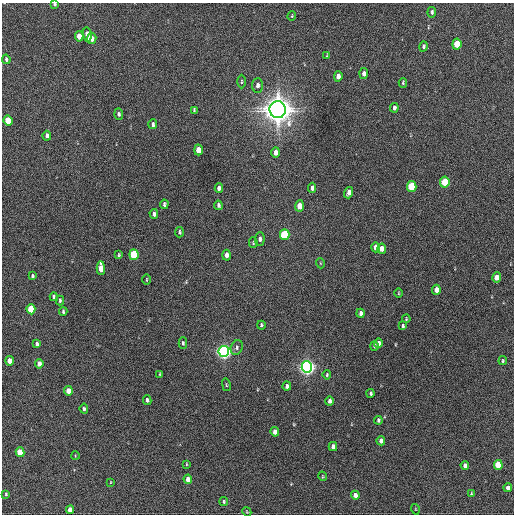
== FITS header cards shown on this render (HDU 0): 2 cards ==
NAXIS1  =                  512 / Axis length
NAXIS2  =                  512 / Axis length

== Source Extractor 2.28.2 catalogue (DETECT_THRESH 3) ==
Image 512 x 512 px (HDU 0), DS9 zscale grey, 1 PNG px = 1 image px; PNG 516 x 516 px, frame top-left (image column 1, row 512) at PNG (2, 3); each listed source drawn as its Kron ellipse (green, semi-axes under 4 px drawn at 4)
Background 218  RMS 14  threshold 43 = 3 sigma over >= 5 px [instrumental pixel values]
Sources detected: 96; all 96 listed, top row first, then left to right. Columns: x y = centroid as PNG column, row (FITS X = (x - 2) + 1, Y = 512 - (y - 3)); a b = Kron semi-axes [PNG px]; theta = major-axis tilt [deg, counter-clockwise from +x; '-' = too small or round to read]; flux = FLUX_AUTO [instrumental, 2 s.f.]
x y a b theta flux
54 4 3 3 - 1.5e+03
432 12 5 4 - 1.9e+03
292 16 5 3 - 9.0e+02
87 34 7 4 -83 7.0e+03
79 36 5 4 - 9.9e+03
92 39 5 5 - 5.5e+03
457 44 5 4 - 2.8e+04
423 46 5 4 - 1.7e+03
327 55 3 3 - 7.9e+02
6 59 5 3 - 1.5e+03
364 73 5 4 - 2.8e+03
338 76 5 4 - 4.5e+03
241 82 7 3 89 1.1e+03
403 83 5 4 - 1.0e+03
257 85 7 5 87 3.2e+03
394 108 5 3 - 2.7e+03
194 110 4 2 - 1.1e+03
278 110 8 8 - 1.6e+06
119 114 5 4 - 1.9e+03
8 121 5 4 - 2.9e+04
153 124 5 3 - 2.1e+03
47 136 5 4 - 3.2e+03
198 150 5 4 - 1.1e+04
276 152 5 4 - 5.7e+03
445 182 5 4 - 4.0e+04
412 186 5 4 - 5.6e+04
219 188 5 4 - 3.8e+03
312 188 5 4 - 3.4e+03
349 193 6 4 71 4.5e+03
164 204 5 3 - 1.9e+03
218 205 4 3 - 2.0e+03
299 206 5 4 - 1.4e+04
154 214 5 3 - 2.8e+03
179 232 5 3 - 1.3e+03
285 235 5 5 - 6.2e+04
260 239 7 5 88 2.9e+03
253 243 5 4 - 1.1e+03
376 247 5 4 - 6.2e+03
382 249 5 4 - 6.5e+03
119 255 4 3 - 1.1e+03
134 255 5 4 - 6.2e+04
226 255 5 4 - 4.5e+03
320 263 5 3 - 8.0e+02
101 268 7 4 -87 1.9e+04
32 276 3 3 - 1.6e+03
497 277 5 4 - 1.2e+04
146 280 5 2 - 8.0e+02
436 290 5 4 - 7.8e+03
398 293 4 3 - 8.5e+02
54 297 4 3 - 1.6e+03
60 301 5 3 - 1.4e+03
31 309 5 4 - 3.3e+04
63 311 4 3 - 1.4e+03
360 313 4 3 - 2.4e+03
406 319 4 3 - 8.9e+02
261 325 4 3 - 1.5e+03
403 326 4 3 - 1.5e+03
183 343 5 3 - 1.6e+03
379 343 5 4 - 3.9e+03
37 344 4 3 - 2.3e+03
374 346 4 3 - 1.6e+03
237 347 7 6 - 2.6e+03
224 352 5 5 - 4.7e+05
10 361 5 4 - 1.1e+04
503 361 4 3 - 1.1e+03
39 364 5 4 - 6.1e+03
307 367 6 5 - 5.4e+05
160 374 3 2 - 7.4e+02
327 375 5 3 - 1.3e+03
226 385 6 2 -77 8.4e+02
287 386 4 4 - 2.9e+03
68 391 5 4 - 1.2e+04
371 393 4 3 - 1.7e+03
147 400 5 4 - 2.1e+03
329 401 4 3 - 3.0e+03
84 409 5 4 - 1.7e+03
378 420 4 3 - 1.8e+03
275 432 5 4 - 6.6e+03
381 441 4 4 - 4.5e+03
333 446 4 4 - 5.5e+03
20 452 5 4 - 2.5e+04
75 456 4 2 - 7.0e+02
186 464 4 2 - 7.1e+02
465 465 4 4 - 4.4e+03
498 465 5 4 - 3.1e+04
322 476 5 3 - 8.2e+02
188 479 5 4 - 1.0e+04
111 482 3 2 - 5.3e+02
508 488 4 4 - 7.3e+03
6 494 3 3 - 1.2e+03
471 494 4 3 - 8.0e+02
355 495 4 4 - 5.7e+03
224 501 4 4 - 1.2e+03
415 509 5 3 - 7.6e+02
70 510 4 4 - 1.2e+04
247 512 5 3 - 8.1e+02
At the frame edge (FLAGS 8, measured only in part): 1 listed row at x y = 54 4